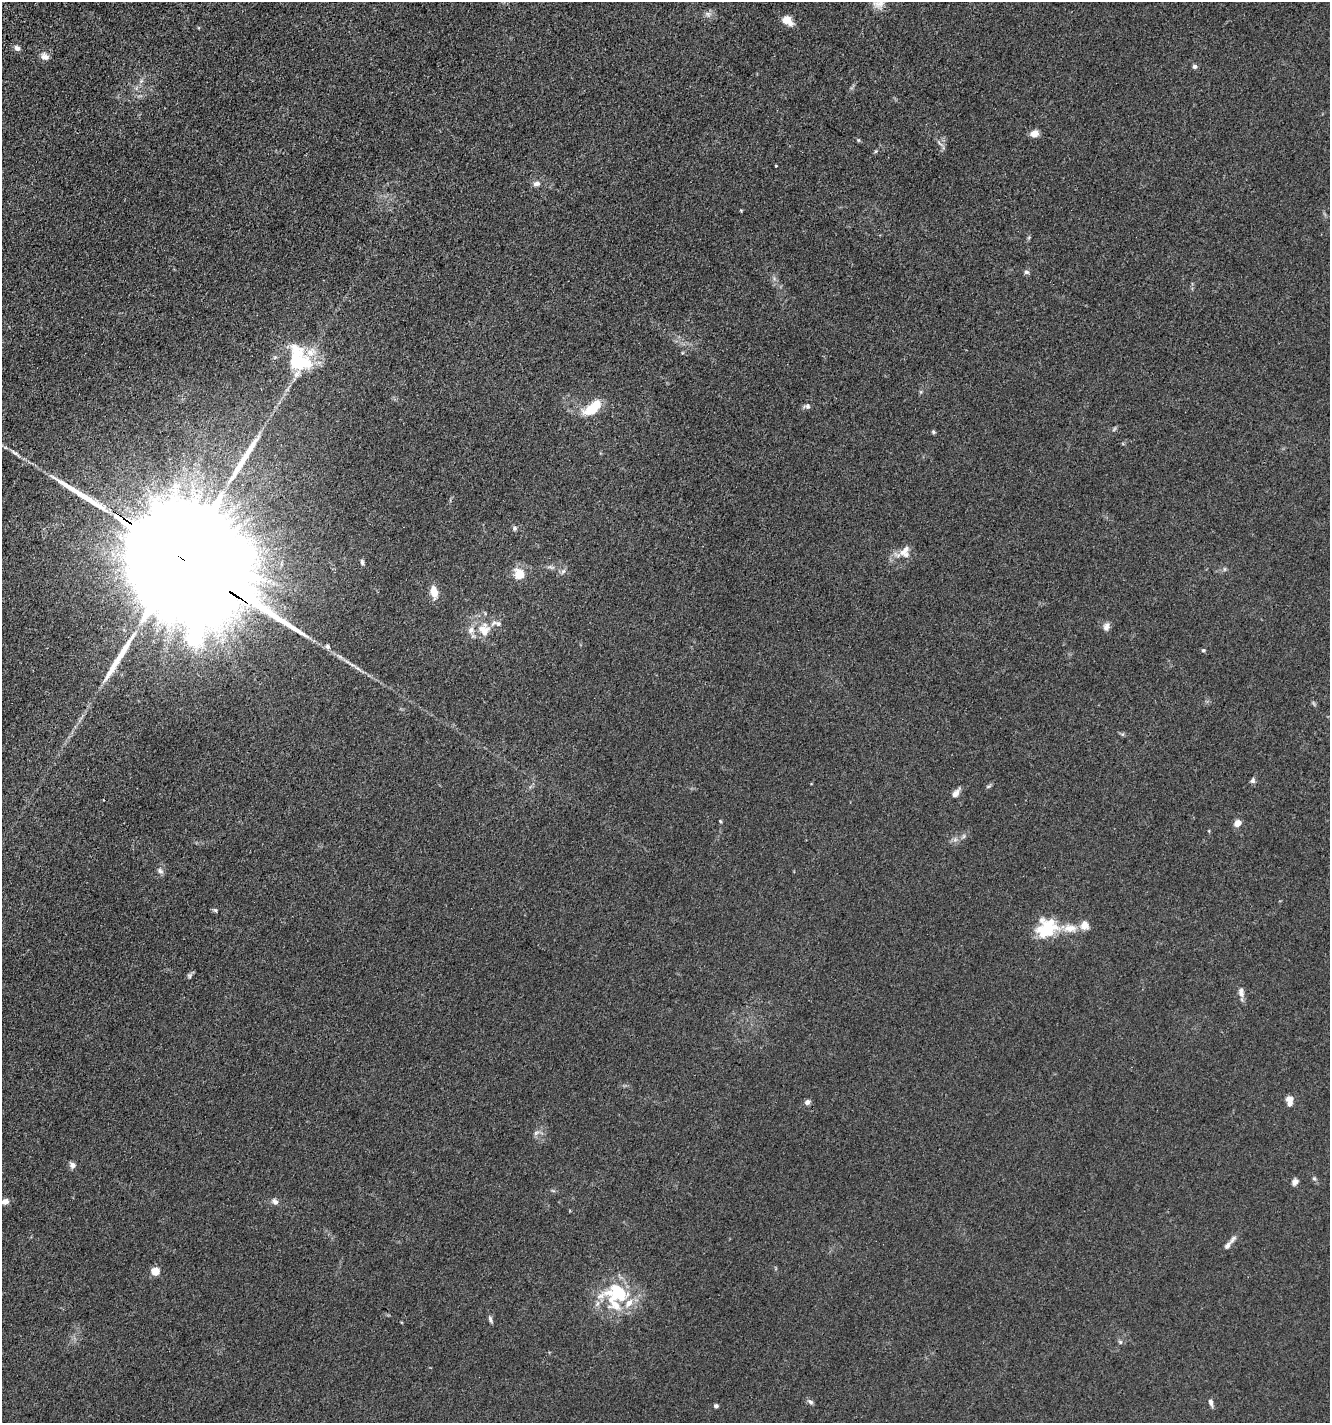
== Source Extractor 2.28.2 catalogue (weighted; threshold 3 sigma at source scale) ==
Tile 11 of 4 x 4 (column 3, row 3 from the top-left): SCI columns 3146-4473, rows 1630-3050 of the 6106 x 6096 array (HDU 1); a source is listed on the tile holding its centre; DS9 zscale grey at full resolution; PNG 1332 x 1425 px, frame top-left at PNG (2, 2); no overlay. Shown black and unused: <1% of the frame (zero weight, under 3 of 4 exposures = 11% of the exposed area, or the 3 px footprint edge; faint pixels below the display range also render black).
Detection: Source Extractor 2.28.2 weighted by HDU 2 'WHT'; one run over the whole footprint, this tile lists its part. Background 0.0444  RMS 0.0053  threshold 0.0239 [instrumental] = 3 sigma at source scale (4.5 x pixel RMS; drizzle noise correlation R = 1.50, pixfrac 1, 0.05/0.05 arcsec/px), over >= 5 px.
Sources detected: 76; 2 inside a brighter object's white glare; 3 long thin detections or spike segments (spike, bleed or trail) — not listed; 13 inside a brighter listed object's ellipse — not listed separately; the other 58 listed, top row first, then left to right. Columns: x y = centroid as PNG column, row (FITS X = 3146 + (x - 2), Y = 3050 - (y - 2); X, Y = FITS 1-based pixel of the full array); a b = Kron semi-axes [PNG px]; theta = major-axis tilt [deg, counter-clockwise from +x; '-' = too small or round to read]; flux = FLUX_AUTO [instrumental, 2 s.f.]
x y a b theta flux
879 3 17 14 50 5.6
708 14 8 7 - 1.9
787 20 13 9 -36 5.6
17 48 8 6 -41 1.8
45 56 12 9 -25 2.9
1195 66 5 5 - 1.3
1034 133 11 8 14 3.3
858 140 6 4 89 0.59
939 143 11 3 -41 1.2
876 151 6 4 45 0.66
776 165 3 2 - 0.89
537 183 10 7 11 2.1
1026 272 7 6 - 1.3
301 362 28 19 -10 24
807 406 9 6 0 1.5
591 410 22 10 16 11
933 432 6 4 -22 0.75
515 528 7 7 - 1.1
904 552 22 14 29 6.9
182 559 84 23 -35 65000
362 562 8 4 -80 1.2
563 571 7 6 - 1.4
519 574 11 10 - 9.2
434 592 12 7 -79 7
1106 627 11 8 80 2.4
482 629 24 12 45 8.8
327 646 8 6 -57 1.4
1203 650 5 5 - 0.84
1252 781 7 6 - 1.3
989 786 8 4 26 0.82
956 793 12 6 53 2.9
103 800 3 2 - 0.41
720 821 4 4 - 0.57
1238 823 9 7 35 3.4
1209 831 5 3 - 0.41
964 836 7 4 89 0.88
160 871 9 6 -39 1.6
215 910 5 5 - 0.78
1084 925 12 11 - 4.5
1045 930 26 22 12 20
189 975 7 6 - 1.1
1241 994 11 8 -53 2.6
1289 1098 9 7 6 2.8
807 1102 7 6 - 1.9
536 1133 9 6 29 1.7
72 1165 8 7 - 2.1
1314 1179 6 4 -2 0.71
1295 1182 8 7 - 2.2
5 1202 8 6 16 3.4
275 1202 10 7 -48 2.1
1233 1239 13 6 56 2
155 1271 10 9 - 4.2
618 1292 37 30 35 33
490 1319 9 5 -75 1.2
1120 1342 6 5 - 0.93
810 1402 9 5 -32 1.3
1211 1402 10 5 -74 1.7
716 1406 4 4 - 1.6
Overlapping masked pixels (flux is a lower limit): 1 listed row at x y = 182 559
Isophote crosses this tile's border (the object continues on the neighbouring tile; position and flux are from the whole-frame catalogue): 2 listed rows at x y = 879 3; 5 1202